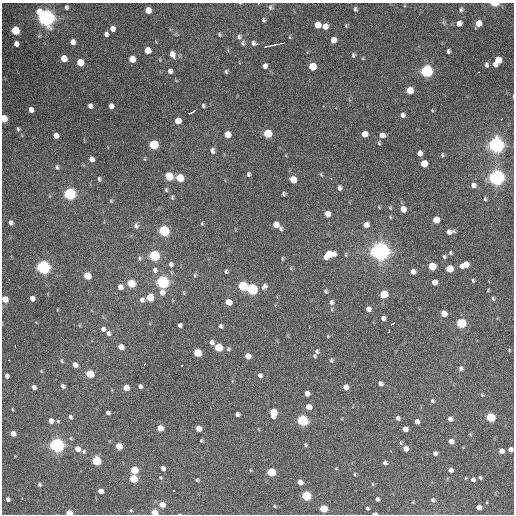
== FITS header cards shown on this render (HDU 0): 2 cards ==
NAXIS1  =                  512 / Axis length
NAXIS2  =                  512 / Axis length

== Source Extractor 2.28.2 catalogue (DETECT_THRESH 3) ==
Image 512 x 512 px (HDU 0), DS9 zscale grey, 1 PNG px = 1 image px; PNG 516 x 516 px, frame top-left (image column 1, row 512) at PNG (2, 3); no overlay
Background 2650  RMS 51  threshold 154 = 3 sigma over >= 5 px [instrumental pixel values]
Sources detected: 241; all 241 listed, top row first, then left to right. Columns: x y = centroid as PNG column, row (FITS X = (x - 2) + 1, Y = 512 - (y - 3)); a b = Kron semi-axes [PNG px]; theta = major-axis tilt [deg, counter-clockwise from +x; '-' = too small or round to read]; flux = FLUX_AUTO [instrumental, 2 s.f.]
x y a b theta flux
258 4 3 2 - 5.5e+03
495 4 6 3 -1 3.5e+04
66 7 5 4 - 7.1e+03
270 7 7 5 -62 6.8e+03
355 9 4 3 - 5.6e+03
148 10 5 5 - 4.3e+04
461 10 6 5 - 6.2e+03
39 12 6 5 - 6.1e+04
46 18 7 6 - 1.6e+06
263 20 5 4 - 4.7e+03
459 23 6 5 - 1.6e+04
478 23 5 5 - 3.9e+04
317 25 5 5 - 5.2e+04
325 26 5 5 - 2.7e+04
346 26 5 4 - 3.5e+03
112 29 5 5 - 2.0e+04
15 30 5 5 - 1.6e+05
106 34 5 4 - 9.3e+03
219 35 5 4 - 4.8e+03
239 37 6 5 - 8.3e+03
289 37 5 4 - 3.2e+03
333 40 5 5 - 2.3e+04
73 42 5 4 - 2.0e+04
243 43 8 5 83 7.8e+03
253 43 5 4 - 8.4e+03
282 43 5 2 - 5.9e+03
16 44 5 4 - 1.6e+04
257 44 4 3 - 3.8e+03
273 45 10 3 9 2.2e+04
267 46 4 2 - 9.2e+03
147 50 5 5 - 4.2e+04
448 51 4 3 - 7.0e+03
172 54 7 5 -68 2.3e+04
353 55 5 4 - 5.6e+03
64 58 5 5 - 5.2e+04
132 59 5 5 - 5.3e+04
160 60 5 3 - 2.8e+03
498 61 9 5 58 7.0e+04
80 62 6 5 - 7.6e+04
131 65 2 2 - 3.6e+03
486 65 6 4 -79 6.9e+03
265 66 5 4 - 1.4e+04
312 66 6 5 - 9.3e+04
170 71 5 5 - 1.0e+04
426 71 6 6 - 7.6e+05
226 72 5 4 - 5.6e+03
479 72 3 2 - 3.8e+03
409 90 5 5 - 5.6e+04
90 106 5 4 - 1.2e+04
111 106 5 4 - 1.7e+04
203 106 5 4 - 5.8e+03
31 110 5 4 - 1.7e+04
191 112 9 3 26 2.2e+04
402 115 6 5 - 1.2e+04
4 118 5 4 - 6.9e+04
97 119 2 2 - 2.3e+03
501 120 3 2 - 7.1e+03
178 121 5 5 - 4.3e+04
18 129 6 4 -80 4.9e+03
267 133 6 5 - 1.5e+05
227 134 5 5 - 4.9e+04
364 134 5 5 - 3.0e+04
56 135 5 4 - 1.8e+04
382 135 7 6 - 1.4e+04
379 143 6 4 -76 4.5e+03
154 144 6 5 - 2.3e+05
496 145 7 6 - 1.5e+06
212 151 7 5 -83 1.1e+04
419 153 5 4 - 1.8e+04
442 155 5 4 - 5.3e+03
91 159 5 4 - 2.0e+04
424 164 6 5 - 6.4e+04
57 167 5 4 - 5.8e+03
248 174 6 5 - 6.8e+03
321 175 7 3 -59 3.8e+03
169 176 6 5 - 1.4e+05
497 177 6 6 - 1.6e+06
180 178 6 5 - 1.0e+05
99 179 6 3 -83 5.6e+03
293 179 6 5 - 5.9e+04
331 179 2 2 - 2.9e+03
473 185 5 5 - 1.2e+04
339 188 5 4 - 9.2e+03
166 190 5 4 - 4.7e+03
70 194 6 5 - 6.8e+05
283 194 4 3 - 5.2e+03
172 197 6 4 -82 5.0e+03
485 199 4 3 - 4.7e+03
111 201 5 4 - 4.2e+03
390 208 4 4 - 3.5e+03
403 209 5 5 - 3.1e+04
327 214 5 5 - 2.7e+04
390 217 5 3 - 3.2e+03
436 220 5 5 - 5.4e+04
11 222 5 4 - 9.6e+03
202 224 4 3 - 3.6e+03
276 224 5 5 - 3.4e+04
366 225 5 5 - 1.9e+04
136 226 7 7 - 9.2e+03
280 229 6 4 -89 6.8e+03
164 231 6 5 - 3.9e+05
449 232 7 5 9 1.7e+04
380 251 7 7 - 2.0e+06
450 253 4 3 - 4.5e+03
329 254 9 6 23 8.9e+04
346 254 6 3 -81 4.0e+03
154 255 6 5 - 4.1e+05
444 256 4 3 - 4.8e+03
140 258 6 5 - 6.0e+03
282 259 6 3 90 3.7e+03
171 264 6 5 - 9.4e+03
465 264 7 5 28 3.6e+04
432 266 5 5 - 9.3e+04
461 266 4 2 - 6.7e+03
43 267 6 6 - 1.1e+06
291 268 5 3 - 3.3e+03
449 269 5 5 - 7.2e+04
155 270 7 6 - 1.1e+04
226 272 4 3 - 5.3e+03
413 272 5 5 - 1.5e+04
195 275 5 5 - 4.3e+03
87 276 5 5 - 8.7e+04
9 280 2 2 - 2.4e+03
473 280 4 3 - 4.4e+03
163 282 6 6 - 8.7e+05
434 282 5 5 - 2.4e+04
131 283 6 5 - 1.2e+05
243 286 6 5 - 2.5e+05
264 286 8 6 55 1.2e+04
120 287 6 5 - 2.1e+04
252 289 6 5 - 4.9e+05
326 291 5 4 - 5.8e+03
162 292 7 6 - 1.8e+04
184 293 6 3 -71 3.2e+03
384 294 5 5 - 8.8e+04
150 297 6 5 - 9.5e+04
32 298 5 4 - 2.2e+04
5 299 5 5 - 4.7e+04
493 299 5 4 - 5.4e+03
142 300 6 5 - 1.1e+04
228 302 5 5 - 4.7e+04
331 302 7 5 -87 1.0e+04
368 309 5 5 - 1.6e+04
444 313 5 5 - 3.5e+04
383 318 4 4 - 1.1e+04
461 323 5 5 - 2.6e+05
393 324 4 3 - 1.1e+04
180 325 4 4 - 9.1e+03
221 326 5 4 - 6.7e+03
103 329 6 5 - 1.0e+04
389 331 4 2 - 1.4e+04
108 333 6 5 - 9.7e+03
212 342 6 5 - 1.1e+04
15 346 3 2 - 3.1e+03
121 347 5 5 - 3.2e+04
218 347 5 5 - 1.2e+05
228 349 5 5 - 5.3e+03
317 352 6 5 - 6.9e+03
197 353 5 5 - 1.3e+05
248 356 5 5 - 2.8e+04
315 356 5 4 - 4.1e+03
9 360 3 2 - 4.0e+03
331 360 6 4 -80 5.7e+03
61 361 5 4 - 4.4e+03
145 364 3 2 - 6.3e+03
75 365 5 4 - 1.9e+04
182 365 3 2 - 2.7e+03
461 368 6 5 - 7.9e+03
90 374 5 5 - 1.2e+05
260 375 5 5 - 1.1e+04
7 376 4 4 - 1.3e+04
380 383 5 4 - 1.1e+04
63 386 5 4 - 8.2e+03
140 386 4 4 - 7.2e+03
34 387 5 4 - 1.4e+04
346 387 5 4 - 1.9e+04
126 388 5 5 - 4.5e+04
307 394 5 4 - 1.8e+04
482 395 5 4 - 3.5e+03
432 401 5 4 - 5.7e+03
309 407 5 5 - 3.0e+04
12 409 4 3 - 2.9e+03
273 412 6 5 - 8.7e+04
108 413 4 4 - 9.1e+03
237 414 4 4 - 1.0e+04
70 417 5 4 - 7.7e+03
490 417 5 5 - 2.3e+05
398 418 4 4 - 8.5e+03
450 419 4 4 - 1.4e+04
302 420 6 5 - 4.6e+05
51 421 6 5 - 2.3e+04
417 421 5 4 - 1.4e+04
160 428 5 5 - 4.9e+04
198 429 5 4 - 3.2e+04
405 429 5 4 - 2.4e+04
13 433 5 4 - 2.9e+04
470 434 5 3 - 3.1e+03
201 441 3 3 - 3.9e+03
451 441 5 4 - 1.9e+04
57 445 6 6 - 1.2e+06
305 445 4 4 - 4.4e+03
119 446 5 5 - 6.3e+04
77 449 6 6 - 3.0e+04
405 449 5 5 - 2.1e+04
510 449 4 4 - 1.4e+04
391 451 3 2 - 3.2e+03
501 451 5 4 - 2.0e+04
435 453 4 4 - 1.0e+04
96 461 5 5 - 2.1e+05
385 463 4 4 - 8.2e+03
163 468 5 4 - 1.2e+04
336 469 4 3 - 2.6e+03
134 470 5 5 - 1.2e+05
250 470 4 3 - 2.5e+03
451 470 5 5 - 1.3e+04
271 472 5 5 - 1.9e+05
354 474 5 3 - 3.0e+03
480 478 5 3 - 4.7e+03
133 479 5 5 - 1.3e+05
473 479 5 5 - 8.7e+03
197 480 4 3 - 4.9e+03
300 482 5 4 - 2.4e+04
39 484 5 4 - 6.0e+03
373 484 5 3 - 3.3e+03
174 490 3 3 - 7.1e+03
101 491 5 4 - 2.4e+04
306 496 5 5 - 2.7e+05
22 498 3 2 - 3.3e+03
8 499 4 4 - 1.1e+04
377 499 4 4 - 7.6e+03
433 500 6 5 - 7.2e+03
413 502 3 3 - 3.1e+03
162 504 5 5 - 3.7e+04
274 506 5 3 - 3.7e+03
479 507 5 4 - 1.9e+04
367 508 4 4 - 4.8e+03
323 509 5 5 - 1.2e+05
131 510 4 4 - 3.7e+03
154 512 5 4 - 6.9e+04
69 513 5 4 - 6.1e+04
374 513 4 2 - 1.1e+04
At the frame edge (FLAGS 8, measured only in part): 8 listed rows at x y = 258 4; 495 4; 4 118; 5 299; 510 449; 154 512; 69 513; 374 513